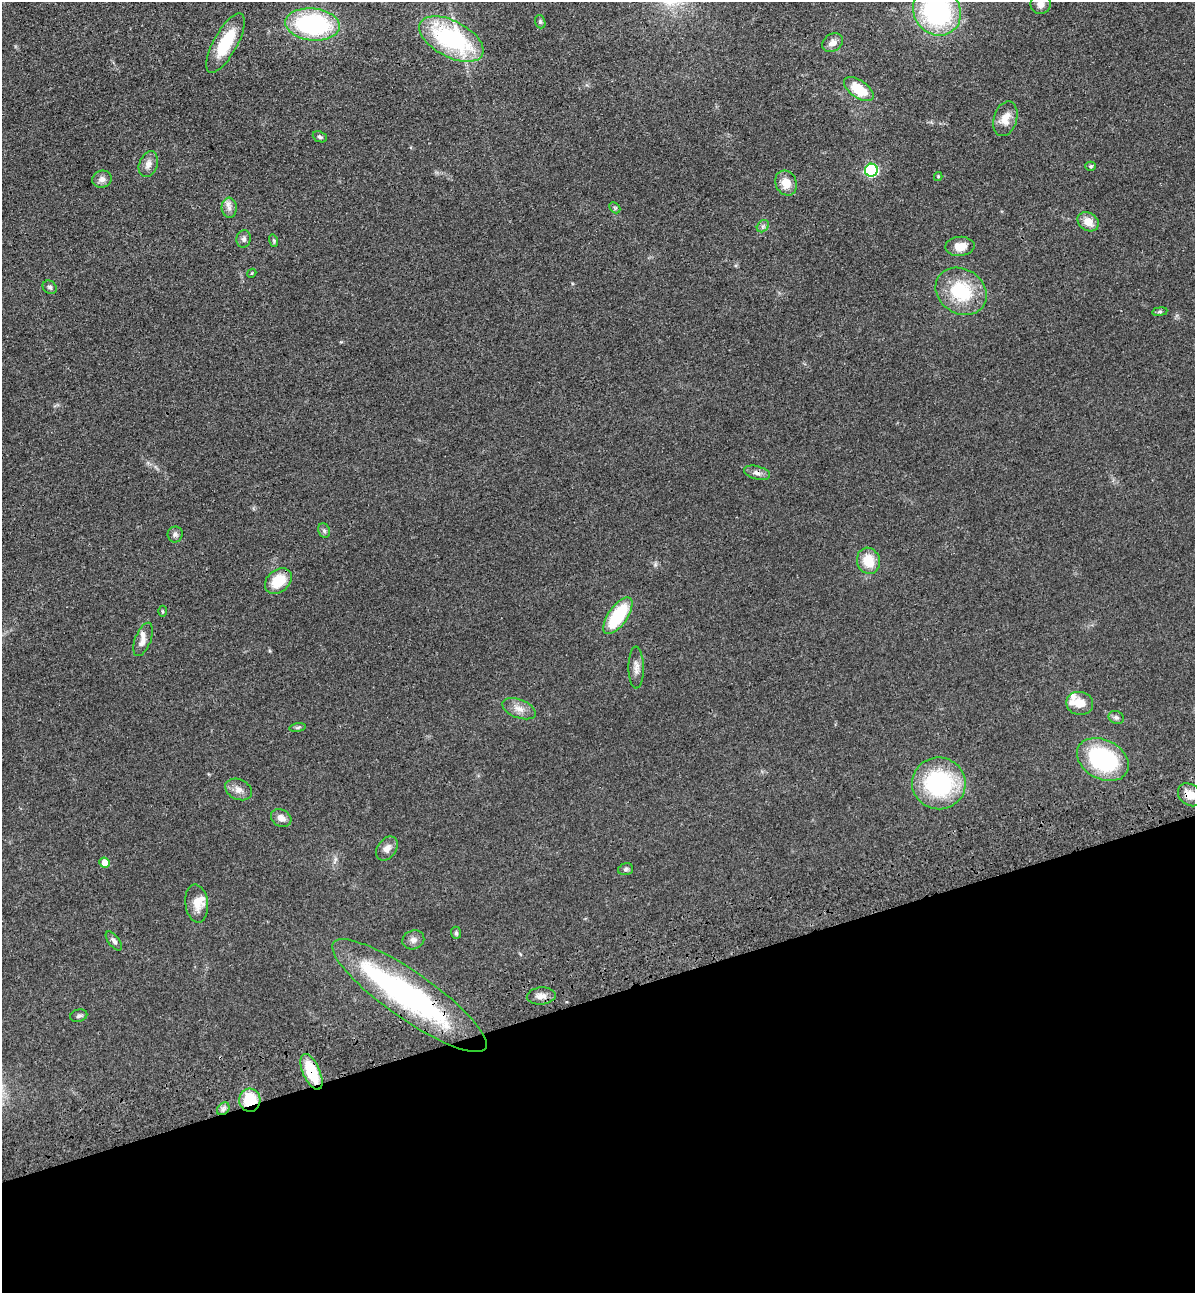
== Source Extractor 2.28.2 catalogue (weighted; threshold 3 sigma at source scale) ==
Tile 14 of 4 x 4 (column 2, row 4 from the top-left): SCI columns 1500-2692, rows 116-1406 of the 5266 x 5394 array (HDU 1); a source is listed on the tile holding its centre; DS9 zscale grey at full resolution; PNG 1197 x 1295 px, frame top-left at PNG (2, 2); each listed source drawn as its Kron ellipse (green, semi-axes under 4 px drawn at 4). Shown black and unused: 23% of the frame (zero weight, under 3 of 4 exposures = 6% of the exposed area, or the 3 px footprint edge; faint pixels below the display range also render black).
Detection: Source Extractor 2.28.2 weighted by HDU 2 'WHT'; one run over the whole footprint, this tile lists its part. Background 0.056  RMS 0.0058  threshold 0.026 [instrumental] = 3 sigma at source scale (4.5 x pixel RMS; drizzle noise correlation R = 1.50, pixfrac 1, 0.05/0.05 arcsec/px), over >= 5 px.
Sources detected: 63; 1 inside a brighter object's white glare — neither listed nor drawn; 4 inside a brighter listed object's ellipse — not listed separately; the other 58 listed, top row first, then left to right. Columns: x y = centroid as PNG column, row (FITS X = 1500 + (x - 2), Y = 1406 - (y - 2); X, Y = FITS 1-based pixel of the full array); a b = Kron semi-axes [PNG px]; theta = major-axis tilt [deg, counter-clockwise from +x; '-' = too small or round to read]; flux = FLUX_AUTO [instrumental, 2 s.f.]
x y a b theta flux
1041 4 10 9 - 3.5
937 11 25 22 -48 92
540 22 7 5 -71 0.93
313 24 27 16 -6 77
451 39 35 18 -28 76
225 43 33 12 61 24
833 43 11 8 34 4.1
859 89 17 8 -35 16
1005 119 18 11 73 6.8
320 137 7 5 -22 1.1
148 164 13 9 68 3.9
1091 166 5 4 - 0.76
871 170 6 6 - 66
938 177 4 4 - 0.61
102 179 10 8 20 2.9
786 183 13 10 -64 7.5
229 208 10 7 -85 2.8
615 208 6 4 -45 0.88
1088 222 11 9 -35 6.4
763 226 7 5 45 1.4
244 239 9 7 76 1.9
274 241 6 4 -72 0.75
960 246 14 9 3 7.3
252 273 4 3 - 0.53
50 287 7 6 - 1.3
961 291 27 22 -33 31
1160 312 8 4 8 0.81
757 473 13 6 -15 2.6
324 531 7 5 -67 1.3
175 534 8 7 - 1.7
868 561 13 11 -72 12
278 581 15 11 40 15
162 611 5 3 - 0.64
618 616 21 9 55 35
143 639 17 8 69 4.2
636 667 21 7 -89 3.9
1080 703 13 11 -11 7.4
519 709 17 9 -21 5
1116 717 8 6 -24 1.5
298 728 8 4 9 1
1103 759 27 19 -28 57
939 783 27 26 - 62
239 789 14 10 -25 4.1
1190 795 13 10 -38 6.9
281 818 11 8 -28 4.1
387 849 13 9 54 3.7
104 863 5 5 - 6.6
626 869 7 5 17 1.2
197 903 19 11 -83 7.2
456 933 6 5 - 1
413 940 11 9 19 2.8
114 941 11 5 -52 1.9
409 996 93 23 -35 120
541 996 14 8 5 3.9
79 1016 8 6 14 1.4
311 1072 19 8 -66 23
250 1100 11 10 - 18
223 1109 7 5 45 1.8
Overlapping masked pixels (flux is a lower limit): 5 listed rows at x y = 757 473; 1190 795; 409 996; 311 1072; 250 1100
Isophote crosses this tile's border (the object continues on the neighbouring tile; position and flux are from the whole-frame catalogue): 1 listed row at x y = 937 11